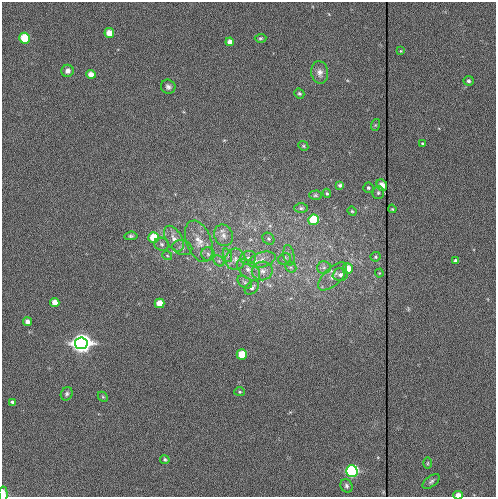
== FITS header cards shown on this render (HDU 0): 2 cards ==
NAXIS1  =                  494
NAXIS2  =                  495

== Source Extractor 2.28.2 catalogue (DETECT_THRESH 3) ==
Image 494 x 495 px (HDU 0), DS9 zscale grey, 1 PNG px = 1 image px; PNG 498 x 499 px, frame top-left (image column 1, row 495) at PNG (2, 2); each listed source drawn as its Kron ellipse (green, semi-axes under 4 px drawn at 4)
Background 82.6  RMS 4.3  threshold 13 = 3 sigma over >= 5 px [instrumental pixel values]
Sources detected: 69; all 69 listed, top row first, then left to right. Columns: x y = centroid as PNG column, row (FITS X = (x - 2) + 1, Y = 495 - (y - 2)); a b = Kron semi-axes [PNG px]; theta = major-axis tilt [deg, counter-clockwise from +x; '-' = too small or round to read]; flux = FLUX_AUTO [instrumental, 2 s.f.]
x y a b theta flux
109 33 5 4 - 4400
24 38 5 5 - 13000
260 38 6 4 3 420
230 42 4 4 - 1900
401 51 3 3 - 240
68 71 6 6 - 1200
320 72 11 8 -82 1600
91 74 4 4 - 2600
469 81 5 5 - 580
168 87 7 7 - 840
299 93 5 4 - 450
375 125 6 4 71 340
423 144 4 3 - 490
303 146 5 4 - 400
340 185 4 4 - 600
382 185 6 5 - 1100
368 188 5 5 - 630
327 193 4 3 - 380
378 193 6 5 - 550
315 195 6 4 2 420
301 208 7 5 0 470
392 209 4 3 - 280
352 211 5 4 - 310
314 220 5 5 - 15000
224 235 11 9 -67 2000
131 236 7 4 6 540
153 238 5 5 - 9400
174 239 14 8 -60 2300
268 239 6 5 - 540
199 241 22 12 -69 4700
162 244 7 6 - 810
182 248 10 7 -13 1200
208 254 7 6 - 920
167 255 5 3 - 240
227 255 7 4 -72 610
289 255 10 5 -79 890
376 257 5 4 - 420
248 258 8 7 - 1200
235 259 10 10 - 2200
284 259 6 5 - 540
262 260 14 7 16 2200
219 261 6 4 -45 580
456 261 4 4 - 1000
291 267 6 5 - 430
324 267 7 6 - 920
348 269 5 5 - 4700
248 270 13 8 -41 2200
262 271 10 9 - 1800
379 273 4 4 - 280
340 275 7 6 - 1100
333 276 18 8 43 2500
245 282 8 5 -36 820
252 287 8 5 44 940
55 302 4 4 - 2600
159 303 5 5 - 5200
27 321 4 4 - 1300
81 343 6 6 - 480000
242 355 5 5 - 9300
240 392 5 4 - 380
67 394 7 5 62 630
103 397 5 4 - 390
13 402 4 3 - 710
165 460 4 4 - 450
428 463 6 4 89 340
352 471 6 5 - 82000
431 481 10 5 37 730
346 486 7 5 -62 740
3 494 7 4 -86 2800
458 495 5 3 - 2400
At the frame edge (FLAGS 8, measured only in part): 2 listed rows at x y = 3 494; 458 495